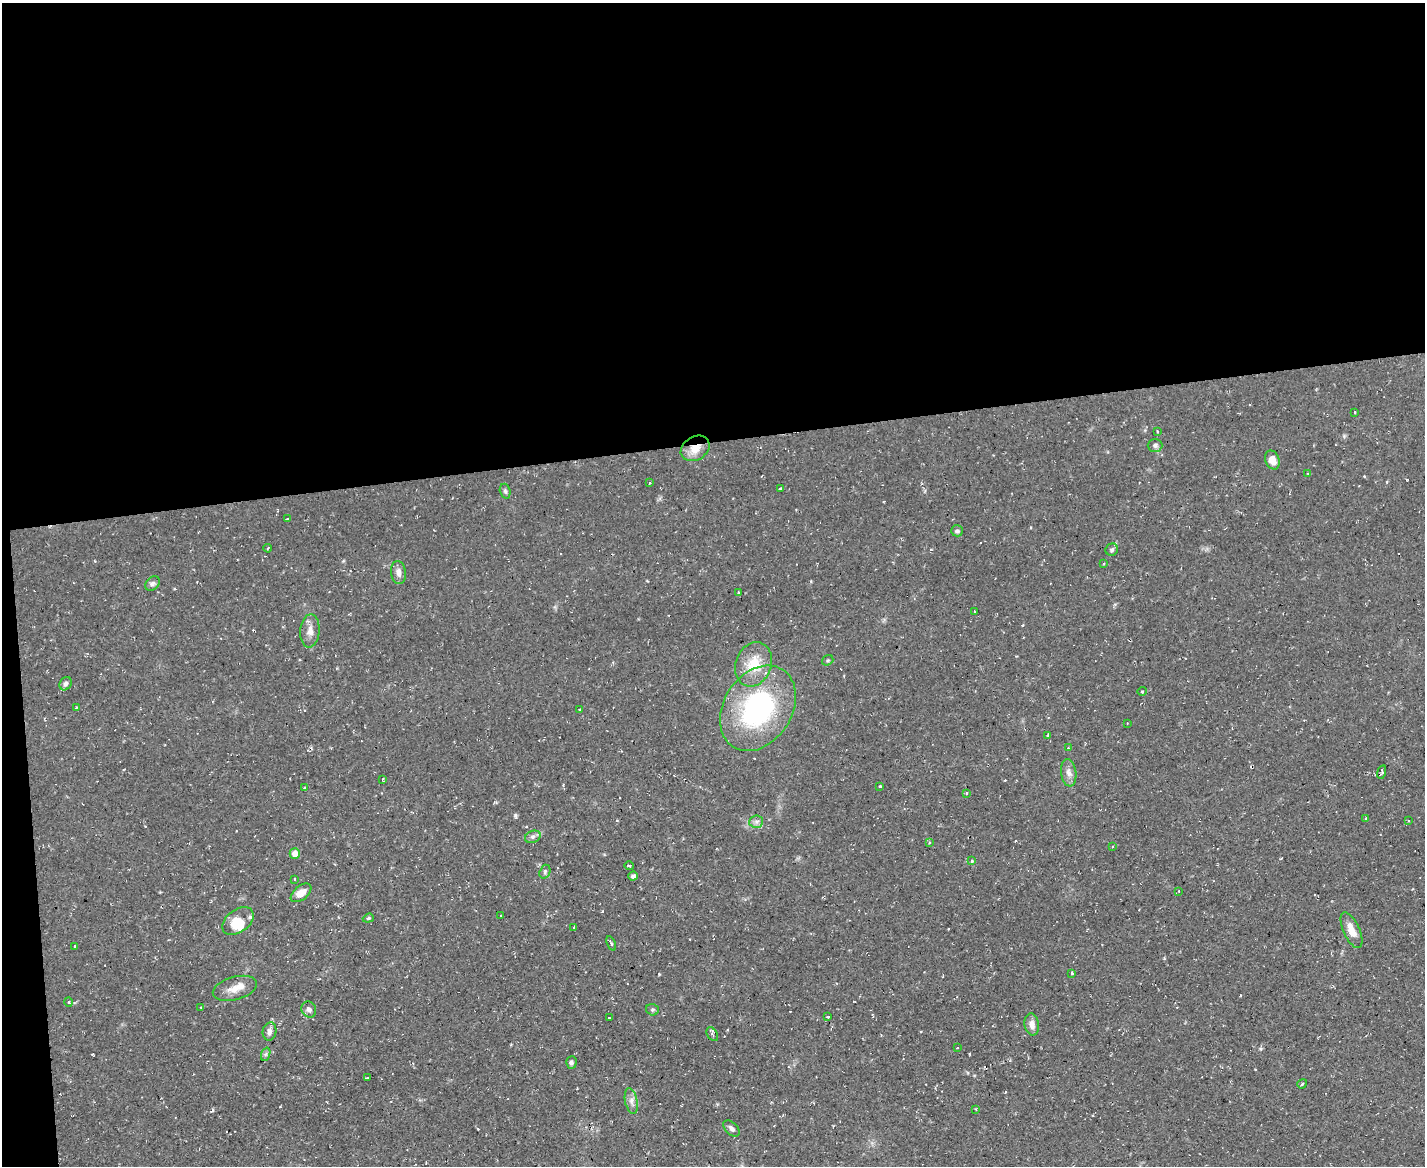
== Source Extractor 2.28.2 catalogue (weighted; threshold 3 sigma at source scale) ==
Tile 1 of 3 x 4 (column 1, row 1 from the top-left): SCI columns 126-1548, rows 3493-4656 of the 4627 x 4656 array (HDU 1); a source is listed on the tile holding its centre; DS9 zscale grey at full resolution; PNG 1427 x 1168 px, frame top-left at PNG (2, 3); each listed source drawn as its Kron ellipse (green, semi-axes under 4 px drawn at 4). Shown black and unused: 39% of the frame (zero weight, under 2 of 3 exposures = <1% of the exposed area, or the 3 px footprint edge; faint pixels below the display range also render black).
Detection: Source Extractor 2.28.2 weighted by HDU 2 'WHT'; one run over the whole footprint, this tile lists its part. Background 0.0853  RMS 0.0072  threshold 0.0326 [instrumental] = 3 sigma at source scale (4.5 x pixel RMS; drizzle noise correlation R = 1.50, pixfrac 1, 0.05/0.05 arcsec/px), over >= 5 px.
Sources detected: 87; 10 cosmic-ray / hot-pixel residue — neither listed nor drawn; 2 inside a brighter listed object's ellipse — not listed separately; the other 75 listed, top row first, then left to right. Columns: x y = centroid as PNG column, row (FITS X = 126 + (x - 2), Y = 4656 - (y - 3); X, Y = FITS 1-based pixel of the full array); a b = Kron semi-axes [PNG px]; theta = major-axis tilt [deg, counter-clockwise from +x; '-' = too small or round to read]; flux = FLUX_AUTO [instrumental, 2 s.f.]
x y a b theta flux
1354 412 3 2 - 0.6
1157 431 3 2 - 0.7
1155 445 7 6 - 2.1
695 448 15 11 32 9.9
1272 460 10 7 -67 6.9
1308 473 2 2 - 0.74
649 483 2 2 - 0.75
781 488 3 3 - 1.3
505 491 7 5 -73 1.4
287 519 3 3 - 0.81
957 531 6 5 - 1.8
268 548 4 2 - 0.59
1112 550 6 6 - 1.7
1103 563 2 2 - 0.66
398 573 11 7 -82 4.1
152 584 8 6 45 2.2
738 592 3 2 - 0.99
974 611 3 2 - 0.82
310 631 16 9 85 6
828 660 6 5 - 1.1
754 664 23 18 68 20
66 684 7 5 57 2.3
1142 691 4 3 - 0.71
76 707 3 2 - 0.61
758 708 46 34 57 130
580 710 4 3 - 0.94
1127 723 3 2 - 0.62
1048 736 3 3 - 6.3
1068 748 4 4 - 0.8
1382 772 7 4 74 1.6
1069 773 13 7 -82 4.5
383 779 3 3 - 2.1
880 786 4 3 - 1
305 788 4 3 - 0.77
966 793 3 3 - 0.88
1366 818 3 2 - 0.51
1409 821 2 2 - 0.78
756 822 7 6 - 2.2
533 837 8 6 21 2.1
929 842 3 3 - 1.6
1113 846 4 3 - 0.8
295 854 5 5 - 7.4
971 861 3 3 - 1.6
629 866 4 3 - 1.5
545 872 7 5 72 1.5
633 876 4 4 - 2
295 879 3 2 - 0.81
1179 891 3 3 - 0.55
301 893 12 7 39 6.4
501 916 3 2 - 0.55
368 918 6 4 21 1.1
238 921 17 11 37 14
574 928 3 2 - 0.61
1352 930 19 8 -66 8.7
611 943 7 3 -67 1
74 946 3 3 - 1.6
1072 973 3 2 - 0.87
235 988 23 11 16 8.6
69 1002 4 3 - 0.75
201 1007 4 3 - 0.57
309 1009 8 7 - 2.8
652 1010 6 5 - 1.3
828 1017 3 3 - 1.9
609 1018 2 2 - 0.54
1032 1024 11 7 -81 4.7
270 1031 9 6 80 3.5
712 1034 7 5 -60 1.3
957 1048 3 2 - 0.49
266 1054 7 4 71 1.4
571 1062 6 5 - 1.8
367 1078 3 2 - 0.71
1302 1084 5 3 - 1
631 1101 13 6 -78 3.8
976 1109 2 2 - 0.56
731 1128 10 5 -45 2.4
Overlapping masked pixels (flux is a lower limit): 1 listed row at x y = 695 448
Unlisted compact peaks at least as high as the median listed source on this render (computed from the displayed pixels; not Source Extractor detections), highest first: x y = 515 815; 659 974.